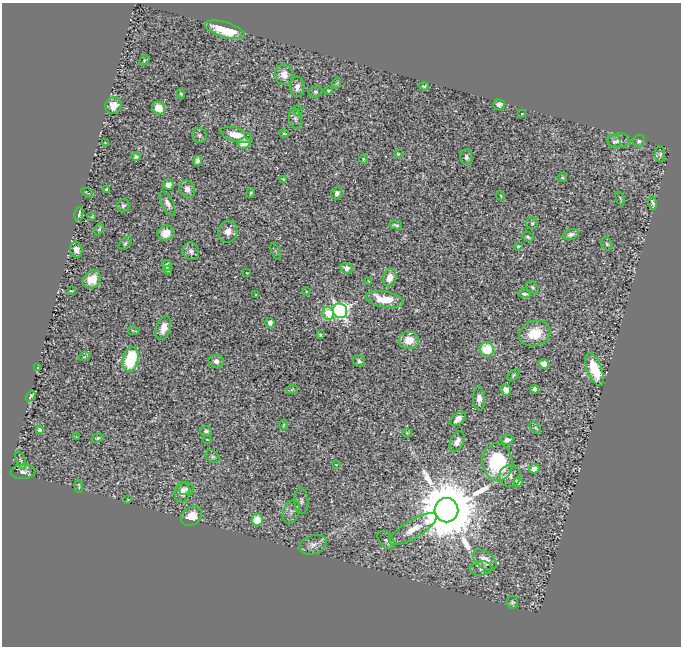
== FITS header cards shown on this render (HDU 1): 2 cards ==
NAXIS1  =                  679
NAXIS2  =                  644

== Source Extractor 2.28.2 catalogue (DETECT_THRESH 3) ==
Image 679 x 644 px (HDU 1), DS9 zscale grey, 1 PNG px = 1 image px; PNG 683 x 648 px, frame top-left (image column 1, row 644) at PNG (2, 3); each listed source drawn as its Kron ellipse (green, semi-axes under 4 px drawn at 4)
Background 0.587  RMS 0.022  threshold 0.0669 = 3 sigma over >= 5 px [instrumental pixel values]
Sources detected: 126; all 126 listed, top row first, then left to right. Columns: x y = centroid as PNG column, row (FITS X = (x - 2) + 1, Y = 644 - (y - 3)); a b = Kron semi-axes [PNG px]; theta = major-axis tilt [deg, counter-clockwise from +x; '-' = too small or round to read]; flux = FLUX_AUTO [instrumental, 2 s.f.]
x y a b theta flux
225 30 21 7 -16 48
144 60 5 4 - 2
284 75 10 9 - 15
337 83 5 3 - 1.2
424 86 5 2 - 2
297 87 10 7 89 8
328 90 3 3 - 1.7
315 92 7 5 15 3.1
181 94 5 4 - 2.3
499 105 6 5 - 5.8
113 106 8 8 - 20
159 108 7 6 - 22
298 110 5 4 - 1.6
522 114 3 2 - 0.92
295 119 10 6 -79 5.4
284 133 5 3 - 1.4
199 135 8 7 - 4
236 135 16 7 -16 22
619 141 11 7 2 5.9
639 141 6 5 - 4.2
614 142 7 6 - 3.8
105 143 3 3 - 1.4
244 143 7 5 7 18
398 154 3 2 - 1.3
660 154 8 5 -83 3
136 157 4 4 - 2.7
466 157 8 6 -88 4.8
363 159 5 3 - 1.4
198 161 5 4 - 5
562 177 5 4 - 2.2
283 179 4 3 - 1.6
168 185 5 5 - 8.3
107 189 3 3 - 2.4
187 189 9 7 -64 10
87 193 6 2 -31 1.7
251 193 5 3 - 2.1
337 193 6 5 - 6.1
501 196 5 3 - 1.2
620 199 7 2 -67 1.7
167 203 13 6 -64 7.5
653 203 7 3 -79 4
123 206 7 6 - 3.9
79 214 7 2 77 2.8
92 216 3 3 - 1.1
532 223 6 6 - 2.3
396 225 6 3 -14 2.9
99 229 6 4 68 1.9
228 232 11 10 - 13
166 233 8 7 - 16
571 234 8 5 16 6.4
528 237 6 4 -20 2.8
125 243 8 5 45 2.9
607 244 7 5 -62 2.7
518 246 3 3 - 1.5
76 250 8 6 -78 9.5
191 251 9 8 - 6.8
276 251 9 3 -69 1.7
167 265 5 4 - 6
346 268 6 5 - 8.5
168 270 4 4 - 2.6
247 273 3 2 - 1.1
390 278 9 6 75 20
92 279 10 8 47 21
368 281 3 3 - 1.1
533 287 7 5 -45 3.1
71 291 4 2 - 1.3
306 291 4 4 - 1.5
524 294 6 4 -7 3.3
256 295 3 2 - 1.5
385 299 19 8 -11 42
340 311 7 7 - 480
328 313 7 5 -70 72
270 323 5 4 - 6.6
163 328 12 7 74 16
134 331 6 2 -10 1.5
535 333 16 12 20 37
320 335 3 2 - 1.5
409 340 10 8 0 24
487 349 7 7 - 48
84 357 6 3 19 1.9
131 359 12 7 74 94
216 361 8 6 -14 6.9
359 361 6 5 - 3.6
544 364 5 5 - 11
37 368 3 2 - 1
594 369 17 7 -69 52
513 375 7 4 46 2.2
292 389 6 4 2 1.9
535 389 4 4 - 5.1
506 390 5 5 - 7.5
31 396 6 3 54 2.3
479 399 11 6 -88 9.3
458 419 9 5 41 12
283 425 5 3 - 1.2
535 428 6 4 -40 2.3
40 430 4 4 - 3
206 431 6 5 - 2.7
407 433 5 4 - 1.7
77 437 3 2 - 0.88
98 438 6 3 16 2.3
207 439 5 3 - 1.2
507 440 6 4 7 5.7
457 441 11 6 64 11
213 457 7 5 -38 2.9
21 460 10 4 -68 3.5
497 462 19 15 -83 150
336 465 4 2 - 0.88
534 469 5 4 - 13
23 472 12 7 3 8.5
510 476 11 10 - 10
518 482 4 4 - 10
79 486 6 3 -85 2
186 489 8 6 -6 5.6
182 493 10 7 81 14
128 500 3 2 - 0.97
301 501 13 7 -86 5.6
446 510 12 12 - 16000
291 512 12 8 72 7.5
191 516 11 8 35 24
257 520 6 5 - 34
413 529 27 9 31 26
386 540 10 6 -50 4.6
313 545 14 9 19 9.3
485 560 13 8 -37 21
481 568 11 7 9 5.5
512 602 6 5 - 3.1